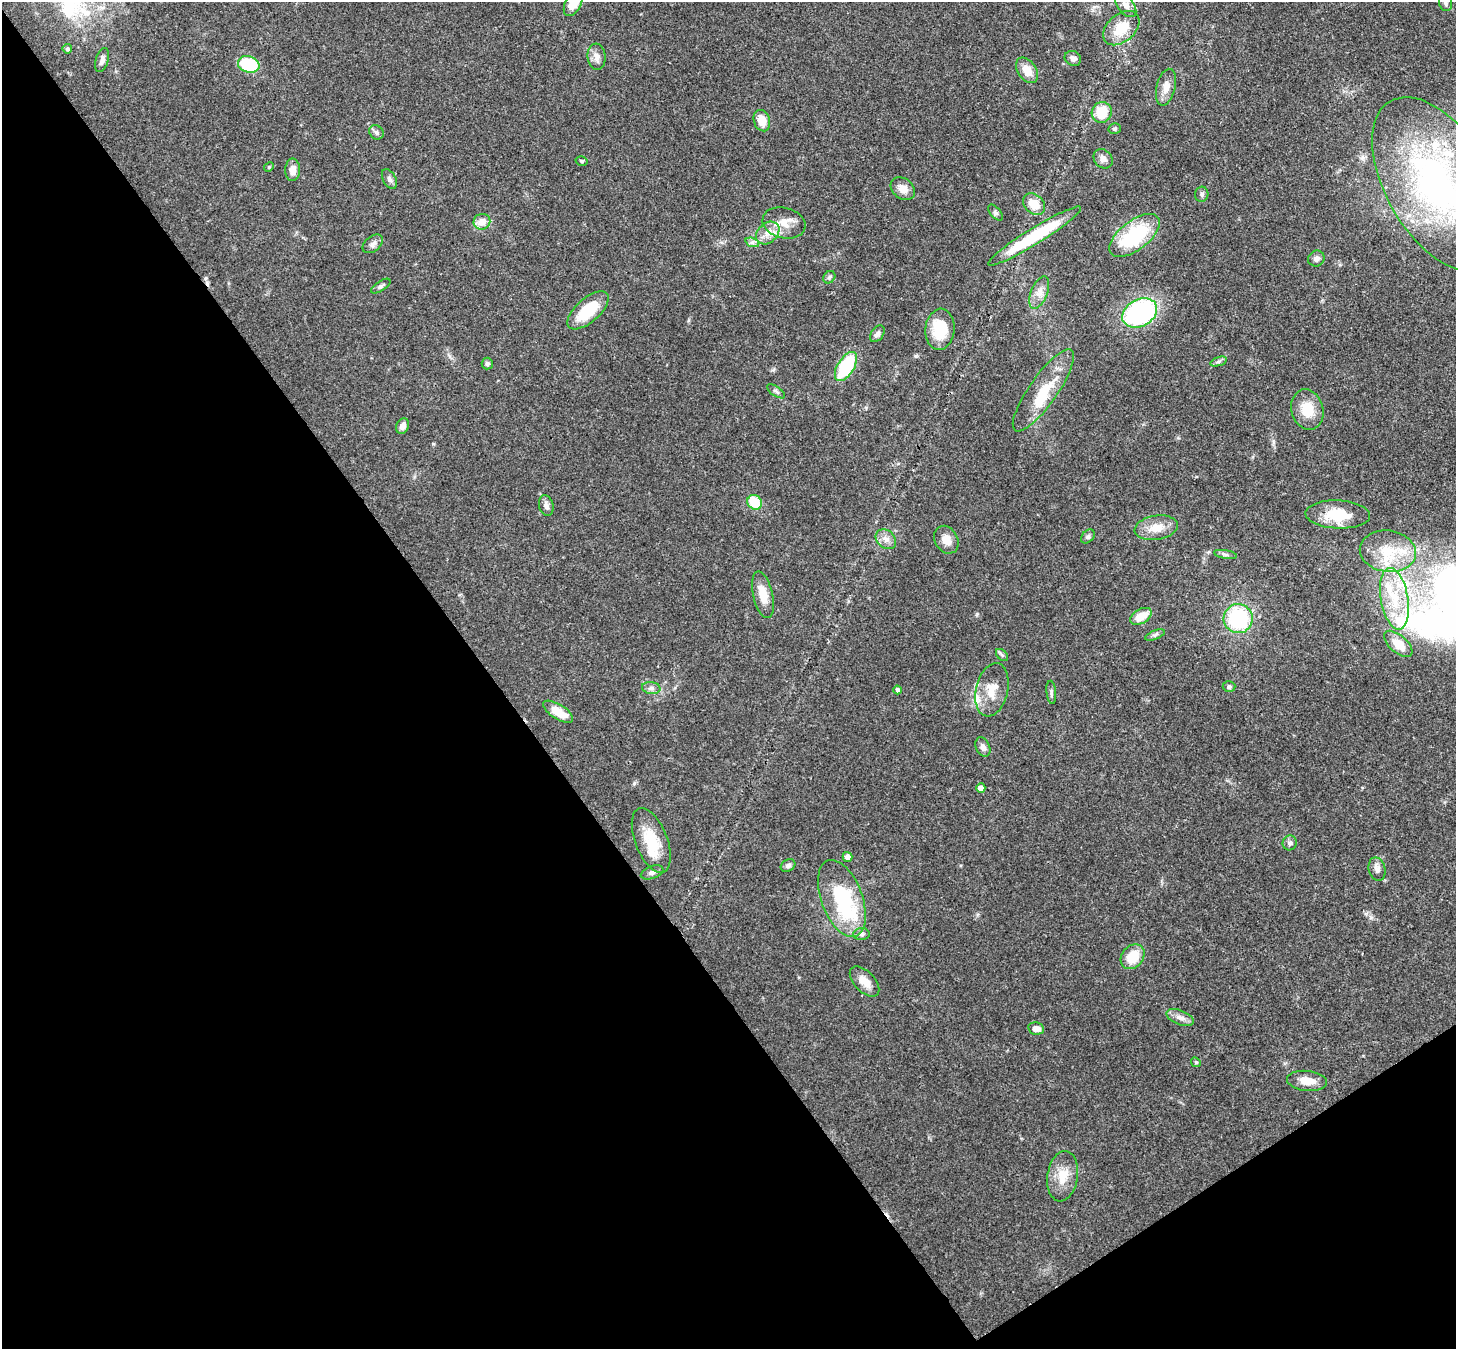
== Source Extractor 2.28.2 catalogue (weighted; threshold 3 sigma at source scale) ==
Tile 14 of 4 x 4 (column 2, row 4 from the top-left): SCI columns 1533-2986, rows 209-1555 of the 5971 x 5944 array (HDU 1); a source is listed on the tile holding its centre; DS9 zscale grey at full resolution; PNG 1458 x 1351 px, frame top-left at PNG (2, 2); each listed source drawn as its Kron ellipse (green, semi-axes under 4 px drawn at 4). Shown black and unused: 38% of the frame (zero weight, under 3 of 4 exposures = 7% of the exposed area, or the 3 px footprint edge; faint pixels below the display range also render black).
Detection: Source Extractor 2.28.2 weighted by HDU 2 'WHT'; one run over the whole footprint, this tile lists its part. Background 0.179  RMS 0.0049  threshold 0.022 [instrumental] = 3 sigma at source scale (4.5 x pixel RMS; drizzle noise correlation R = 1.50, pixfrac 1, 0.05/0.05 arcsec/px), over >= 5 px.
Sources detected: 91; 2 inside a brighter object's white glare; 1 cosmic-ray / hot-pixel residue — neither listed nor drawn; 2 inside a brighter listed object's ellipse — not listed separately; the other 86 listed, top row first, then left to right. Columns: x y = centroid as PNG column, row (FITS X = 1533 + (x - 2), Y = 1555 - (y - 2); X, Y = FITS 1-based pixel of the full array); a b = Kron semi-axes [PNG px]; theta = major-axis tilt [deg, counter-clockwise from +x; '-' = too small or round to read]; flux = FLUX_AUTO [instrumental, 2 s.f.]
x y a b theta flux
1446 3 8 6 -76 1.5
573 4 13 7 60 9.1
1126 5 14 8 -52 3.1
1121 28 21 13 41 13
67 49 5 4 - 1.2
597 57 13 9 -84 3.1
1073 58 8 7 - 2.2
102 60 12 6 74 2.1
249 64 11 8 -17 27
1027 70 14 9 -55 6.4
1166 87 19 9 76 5.1
1102 112 10 10 - 12
762 121 11 8 -72 6.9
1115 129 6 5 - 0.81
376 132 8 6 -46 1.3
1103 159 10 8 -49 2.8
582 161 6 4 -14 0.85
269 167 5 4 - 0.56
293 170 11 7 88 3.9
389 179 11 6 -62 1.9
1438 184 96 52 -60 150
903 189 13 10 -38 4.7
1202 194 7 6 - 1.2
1034 204 12 9 -43 8.5
995 213 9 5 -49 1.1
482 222 8 8 - 5.4
784 223 22 15 -15 7.8
768 233 13 9 42 4.7
1135 235 30 14 38 35
1035 236 54 8 32 33
752 242 7 4 -19 1.2
373 244 12 7 39 2.2
1316 259 8 7 - 2.3
829 277 7 5 46 1
381 286 11 4 33 1.2
1039 293 17 8 68 4.1
588 310 25 12 41 17
1140 313 18 13 28 71
940 329 21 14 85 16
877 334 9 6 54 1.8
1218 362 8 3 19 1.1
487 363 6 5 - 1.1
846 366 16 8 58 30
1043 390 49 14 55 17
776 391 10 4 -34 1.2
1307 410 20 16 -75 11
403 426 8 6 66 2.7
755 502 8 7 - 13
546 506 10 7 -76 2.3
1338 514 32 14 -3 16
1156 528 22 12 9 7.9
1088 537 8 5 48 1.1
886 539 11 8 -42 3.1
946 540 14 11 -60 5.3
1388 551 28 20 -8 19
1225 554 11 4 -9 1.3
763 595 24 10 -77 7.5
1394 599 31 13 -80 20
1141 616 12 7 29 8.6
1238 618 14 14 - 41
1155 635 10 4 22 1.2
1398 644 17 8 -41 8.3
1002 655 7 4 -45 0.91
1229 687 6 5 - 1.1
651 688 9 6 -9 1.8
897 690 4 4 - 1.4
992 690 27 16 77 9.6
1051 692 12 4 -85 1.3
558 712 17 7 -32 8.5
983 747 10 6 -65 2.2
981 788 4 4 - 4.5
651 840 34 16 -69 17
1290 843 7 7 - 1.7
847 857 5 5 - 2.5
788 866 8 5 25 1.3
1377 869 12 8 -76 2.6
652 872 12 6 20 2
842 898 40 20 -69 39
861 934 8 6 -2 1.4
1133 957 13 10 47 12
865 981 18 10 -46 5.8
1180 1017 14 7 -22 3.1
1036 1028 8 6 -11 3.5
1196 1062 5 4 - 0.62
1307 1081 20 10 -6 6.1
1063 1176 25 15 81 9.7
Isophote crosses this tile's border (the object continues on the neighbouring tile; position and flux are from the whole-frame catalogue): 3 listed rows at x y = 1446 3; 573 4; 1438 184
Unlisted compact peaks at least as high as the median listed source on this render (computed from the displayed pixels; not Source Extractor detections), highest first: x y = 916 356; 634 783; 977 614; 433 444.